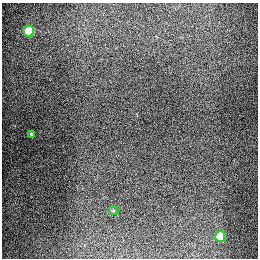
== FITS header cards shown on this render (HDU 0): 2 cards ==
NAXIS1  =                  256
NAXIS2  =                  256

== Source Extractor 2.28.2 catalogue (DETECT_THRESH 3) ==
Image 256 x 256 px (HDU 0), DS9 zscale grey, 1 PNG px = 1 image px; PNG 260 x 260 px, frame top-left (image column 1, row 256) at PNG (2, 3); each listed source drawn as its Kron ellipse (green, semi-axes under 4 px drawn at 4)
Background 1320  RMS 27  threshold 81.2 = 3 sigma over >= 5 px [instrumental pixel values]
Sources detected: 4; all 4 listed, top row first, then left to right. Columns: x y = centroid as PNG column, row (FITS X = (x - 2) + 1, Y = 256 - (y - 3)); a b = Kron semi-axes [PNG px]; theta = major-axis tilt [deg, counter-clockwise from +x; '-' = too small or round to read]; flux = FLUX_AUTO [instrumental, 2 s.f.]
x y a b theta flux
29 31 5 5 - 92000
31 134 3 3 - 2000
113 211 6 4 0 2100
220 236 5 5 - 66000